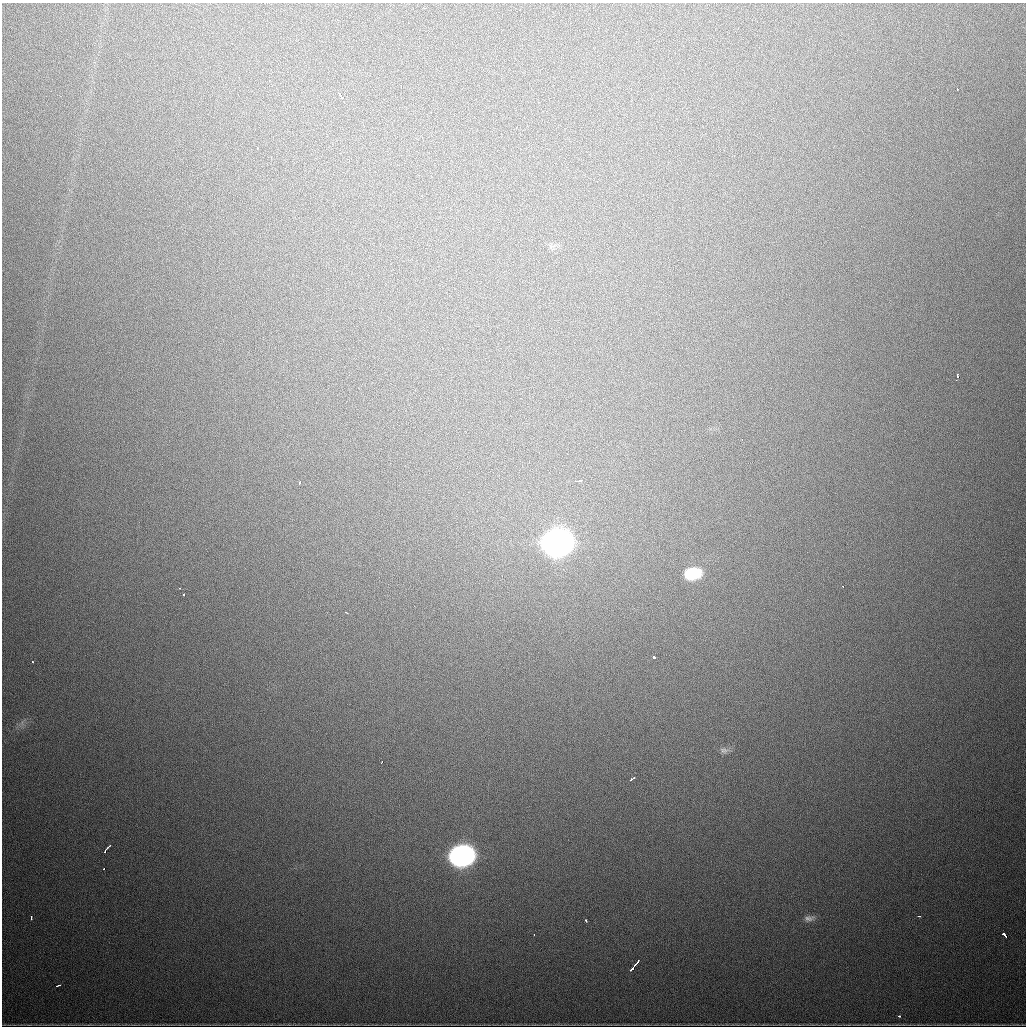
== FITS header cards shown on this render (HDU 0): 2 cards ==
NAXIS1  =                 1024
NAXIS2  =                 1024

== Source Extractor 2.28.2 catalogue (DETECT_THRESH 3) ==
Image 1024 x 1024 px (HDU 0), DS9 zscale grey, 1 PNG px = 1 image px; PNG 1028 x 1028 px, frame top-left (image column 1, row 1024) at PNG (2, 3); no overlay
Background 842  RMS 24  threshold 72.7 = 3 sigma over >= 5 px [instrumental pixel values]
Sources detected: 32; all 32 listed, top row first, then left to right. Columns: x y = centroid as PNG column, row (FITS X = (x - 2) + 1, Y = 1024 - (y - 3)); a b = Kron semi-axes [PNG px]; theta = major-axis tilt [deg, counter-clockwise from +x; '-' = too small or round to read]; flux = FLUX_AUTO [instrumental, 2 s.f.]
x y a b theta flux
401 87 3 2 - 3.4e+03
957 89 3 2 - 2.5e+03
339 94 4 3 - 6.7e+03
342 97 4 3 - 1.0e+04
257 148 2 2 - 1.1e+03
957 376 4 3 - 1.7e+04
742 440 2 2 - 1.1e+03
577 481 8 3 8 4.6e+03
299 483 4 3 - 2.9e+03
557 543 17 12 10 2.2e+06
693 574 17 11 10 7.7e+04
843 586 3 2 - 1.6e+03
179 588 3 2 - 3.4e+03
183 595 3 3 - 5.2e+03
345 612 3 2 - 4.9e+03
654 657 3 3 - 8.1e+03
32 661 3 2 - 1.9e+03
724 750 10 8 -13 5.7e+03
382 762 3 2 - 2.7e+03
632 779 6 2 35 5.2e+03
106 849 9 2 52 8.5e+03
462 856 16 11 10 9.8e+05
104 869 3 3 - 9.3e+03
918 916 4 2 - 3.8e+03
31 917 4 2 - 5.7e+03
809 918 15 7 3 8.5e+03
586 921 3 2 - 3.5e+03
534 935 3 2 - 1.4e+03
1005 935 6 3 -40 1.9e+04
634 967 12 3 52 1.7e+04
58 985 5 2 - 2.8e+03
899 1016 3 2 - 5.9e+03